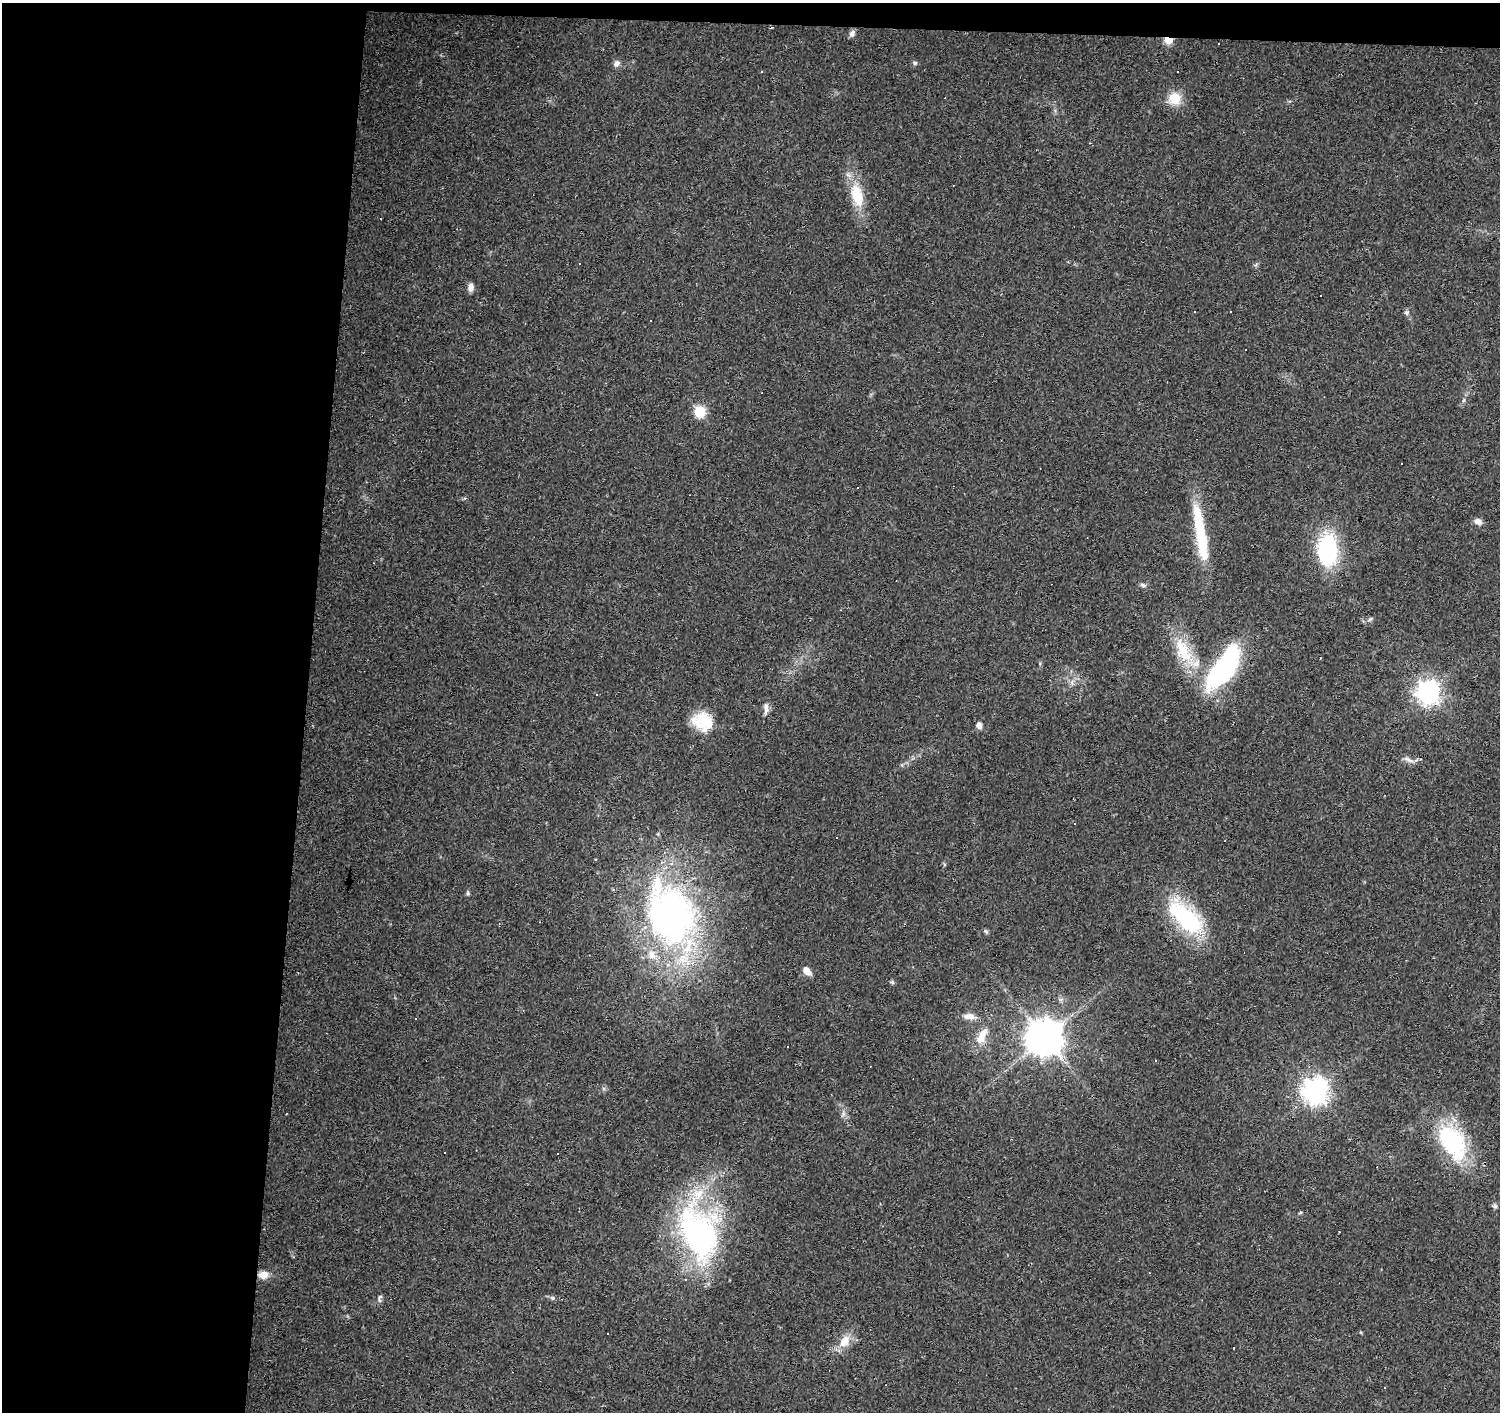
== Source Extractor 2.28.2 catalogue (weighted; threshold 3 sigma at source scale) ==
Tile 1 of 3 x 3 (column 1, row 1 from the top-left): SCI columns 5-1502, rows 3100-4509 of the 4497 x 4734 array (HDU 1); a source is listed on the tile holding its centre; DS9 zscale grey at full resolution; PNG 1502 x 1414 px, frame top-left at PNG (2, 3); no overlay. Shown black and unused: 22% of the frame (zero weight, under 2 of 3 exposures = <1% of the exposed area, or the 3 px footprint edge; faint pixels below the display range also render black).
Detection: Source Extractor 2.28.2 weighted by HDU 2 'WHT'; one run over the whole footprint, this tile lists its part. Background 0.0299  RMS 0.0048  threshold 0.0214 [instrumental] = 3 sigma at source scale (4.5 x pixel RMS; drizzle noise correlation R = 1.50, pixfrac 1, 0.0396/0.0396 arcsec/px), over >= 5 px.
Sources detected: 91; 4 inside a brighter object's white glare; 28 cosmic-ray / hot-pixel residue — not listed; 5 inside a brighter listed object's ellipse — not listed separately; the other 54 listed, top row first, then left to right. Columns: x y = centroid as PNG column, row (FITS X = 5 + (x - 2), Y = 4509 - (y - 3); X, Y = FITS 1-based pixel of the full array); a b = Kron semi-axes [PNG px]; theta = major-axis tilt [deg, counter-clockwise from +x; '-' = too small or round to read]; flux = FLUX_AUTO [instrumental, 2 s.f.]
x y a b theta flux
771 28 4 3 - 0.46
852 33 9 6 56 1.7
1168 40 8 6 -20 5.8
915 63 6 5 - 0.92
616 64 9 7 40 2
1174 98 14 14 - 9.7
857 195 36 17 -74 16
579 263 3 2 - 0.83
471 287 10 6 87 2.7
1195 311 3 2 - 0.44
1230 312 2 2 - 0.39
1406 312 6 6 - 1.2
1245 350 3 3 - 7.7
1464 400 6 4 70 0.77
700 411 6 6 - 38
1402 464 3 3 - 2
1478 521 9 7 -22 2.8
1202 539 49 14 -80 28
1327 550 35 21 -86 46
1143 585 8 5 -22 1.3
840 610 4 2 - 0.33
1370 619 7 4 45 0.84
1184 651 46 18 -60 23
1218 676 38 27 55 50
1072 682 7 4 72 1.2
1429 692 8 8 - 350
597 694 3 2 - 0.36
766 708 16 7 -88 2.7
702 722 24 22 29 16
979 725 7 6 - 2.6
1408 760 16 5 -24 2.3
467 893 5 5 - 0.74
672 915 90 55 -70 190
1186 918 46 20 -45 55
986 931 7 5 -23 0.81
807 971 10 7 -48 3.8
892 982 6 5 - 0.72
970 1016 17 8 -6 4.3
415 1018 3 3 - 2.1
982 1035 20 10 50 7.2
1044 1038 10 10 - 1200
788 1047 3 3 - 1
1315 1091 9 9 - 450
843 1114 9 4 -82 1.6
1452 1140 47 31 -56 47
444 1152 3 3 - 0.76
1495 1206 7 6 - 1
1300 1213 5 3 - 0.53
699 1232 79 47 -77 120
263 1275 11 8 8 4.5
552 1298 7 5 -20 1
379 1300 9 4 -75 0.91
608 1334 3 2 - 0.57
844 1341 17 11 57 7.6
Overlapping masked pixels (flux is a lower limit): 2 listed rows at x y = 1168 40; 263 1275